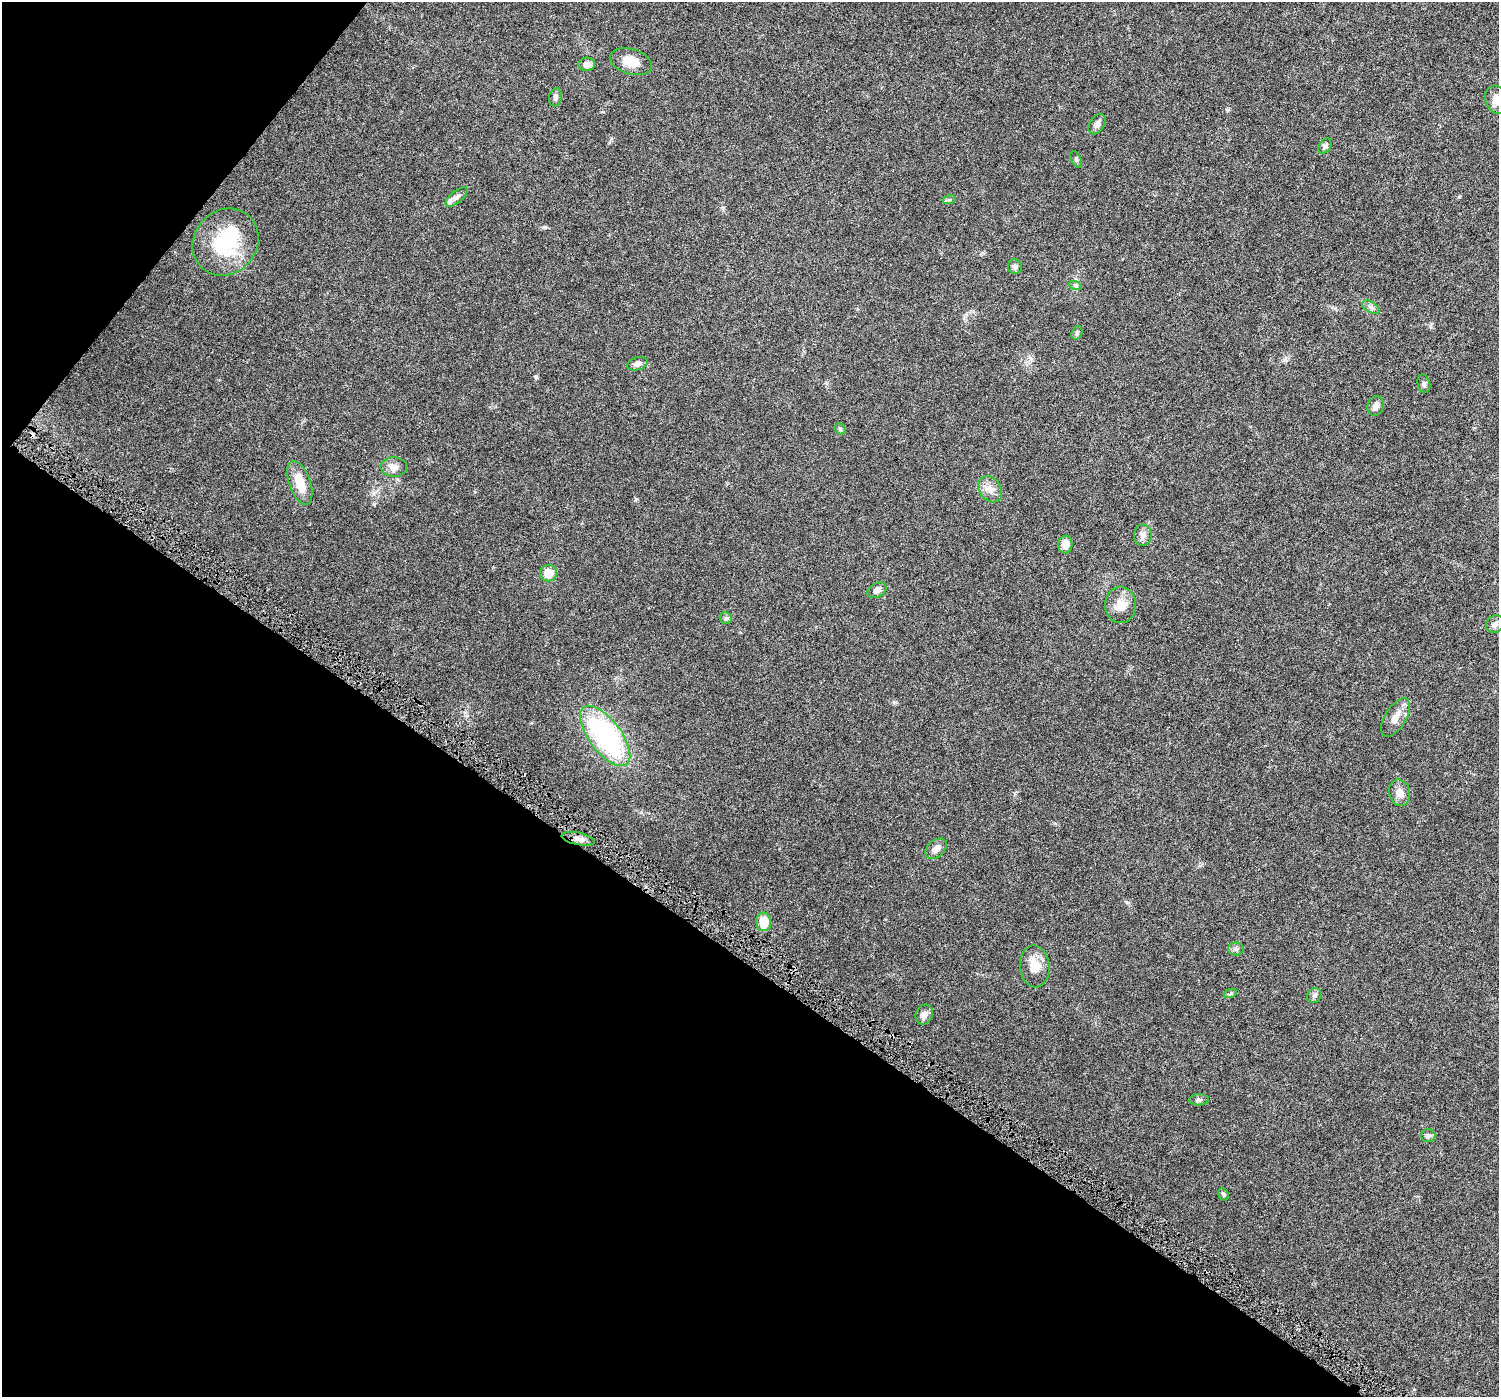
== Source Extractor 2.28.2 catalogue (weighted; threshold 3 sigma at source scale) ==
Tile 9 of 4 x 4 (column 1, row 3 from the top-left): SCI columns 25-1521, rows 1714-3108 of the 6108 x 6152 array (HDU 1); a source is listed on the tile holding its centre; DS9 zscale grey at full resolution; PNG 1501 x 1399 px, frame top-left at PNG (2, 2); each listed source drawn as its Kron ellipse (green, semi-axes under 4 px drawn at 4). Shown black and unused: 35% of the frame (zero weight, under 5 of 10 exposures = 4% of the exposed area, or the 3 px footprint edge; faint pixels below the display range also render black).
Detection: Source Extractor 2.28.2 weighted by HDU 2 'WHT'; one run over the whole footprint, this tile lists its part. Background 0.0241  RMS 0.002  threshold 0.00802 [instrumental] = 3 sigma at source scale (4.09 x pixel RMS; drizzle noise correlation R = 1.36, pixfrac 0.8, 0.0396/0.0396 arcsec/px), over >= 5 px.
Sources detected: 45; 1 inside a brighter object's white glare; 1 cosmic-ray / hot-pixel residue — neither listed nor drawn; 1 inside a brighter listed object's ellipse — not listed separately; the other 42 listed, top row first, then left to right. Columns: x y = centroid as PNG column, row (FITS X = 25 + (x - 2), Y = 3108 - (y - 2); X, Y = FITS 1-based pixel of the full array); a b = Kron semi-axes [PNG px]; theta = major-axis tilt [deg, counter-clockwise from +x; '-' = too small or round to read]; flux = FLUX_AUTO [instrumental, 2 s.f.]
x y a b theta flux
631 62 22 12 -17 2.8
587 64 8 6 2 1.1
555 97 9 6 77 0.5
1496 100 14 11 -70 1.6
1097 124 11 7 57 0.67
1325 146 8 5 56 0.61
1076 159 9 4 -63 0.3
456 197 13 5 40 0.71
949 200 7 4 18 0.28
226 242 35 31 50 12
1015 267 7 7 - 0.51
1075 285 7 4 -18 0.31
1371 307 10 5 -31 0.54
1077 333 7 5 72 0.36
638 364 10 6 16 0.78
1424 384 9 6 -75 0.45
1376 406 10 8 72 0.77
840 429 6 5 - 0.28
394 467 13 10 -1 1.2
300 483 23 10 -70 3.3
990 489 14 10 -54 1.4
1143 535 11 9 -89 0.93
1065 545 9 7 84 1.5
548 573 8 8 - 2.7
877 590 10 7 30 0.82
1121 605 18 15 -85 2.3
726 618 6 5 - 0.35
1495 624 9 8 - 0.76
1396 717 22 10 59 1.9
605 736 36 16 -53 28
1400 793 13 10 -78 1.4
578 839 17 6 -12 1.1
936 849 12 8 44 1
764 922 9 7 -89 3.2
1236 949 8 6 -2 0.46
1035 966 21 15 -86 2.9
1230 994 7 4 20 0.24
1314 995 8 7 - 0.53
924 1015 10 8 68 1.2
1199 1100 10 5 3 0.43
1428 1136 7 6 - 0.49
1223 1194 6 5 - 0.29
Isophote crosses this tile's border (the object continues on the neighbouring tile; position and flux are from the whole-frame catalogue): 1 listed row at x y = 1496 100
Unlisted compact peaks at least as high as the median listed source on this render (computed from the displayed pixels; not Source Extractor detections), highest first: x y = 545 227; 536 377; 636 499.